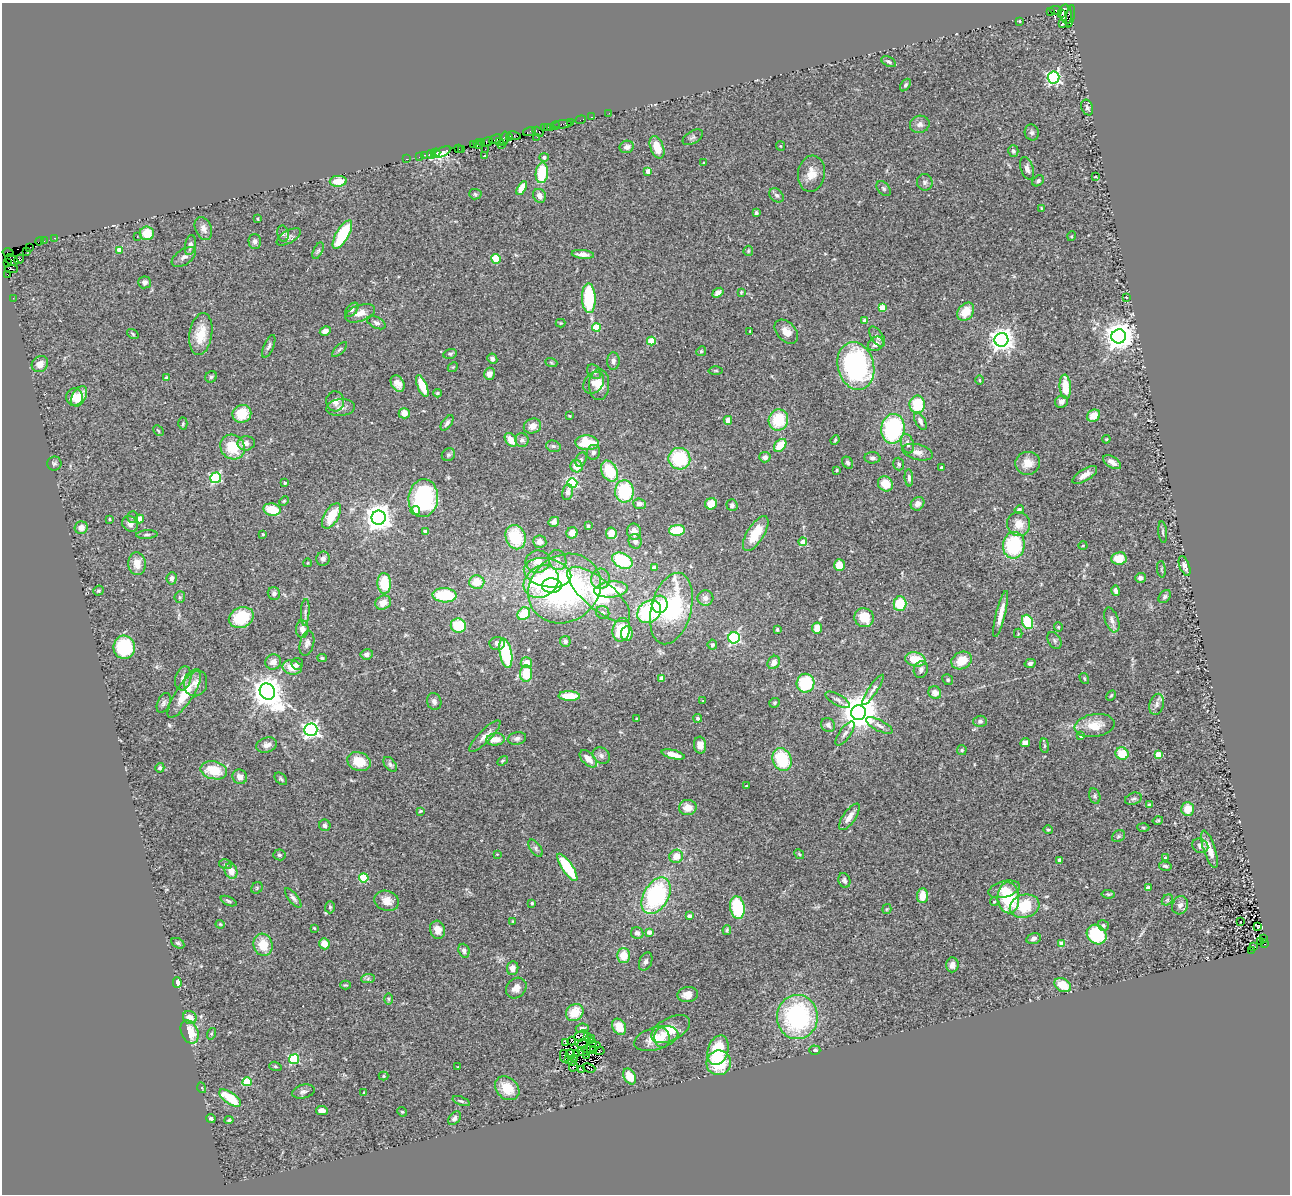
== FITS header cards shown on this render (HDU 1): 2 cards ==
NAXIS1  =                 1288
NAXIS2  =                 1192

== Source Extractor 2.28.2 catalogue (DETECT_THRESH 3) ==
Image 1288 x 1192 px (HDU 1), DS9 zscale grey, 1 PNG px = 1 image px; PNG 1292 x 1196 px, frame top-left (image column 1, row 1192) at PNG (2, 3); each listed source drawn as its Kron ellipse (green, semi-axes under 4 px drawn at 4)
Background 0.819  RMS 0.065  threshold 0.196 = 3 sigma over >= 5 px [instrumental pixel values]
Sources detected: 477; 1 with non-positive FLUX_AUTO (blend fragments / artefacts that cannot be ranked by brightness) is neither listed nor drawn; the other 476 listed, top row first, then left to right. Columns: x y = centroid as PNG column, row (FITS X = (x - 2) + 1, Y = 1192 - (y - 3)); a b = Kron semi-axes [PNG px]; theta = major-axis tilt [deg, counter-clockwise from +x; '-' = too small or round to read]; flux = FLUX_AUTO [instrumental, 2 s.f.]
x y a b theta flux
1056 10 6 3 -8 32
1051 12 4 2 - 27
1062 13 3 3 - 320
1066 14 9 6 -81 580
1070 16 11 4 80 140
1019 21 3 3 - 4
1063 23 3 3 - 16
889 62 8 4 -27 10
1053 77 6 6 - 860
905 85 7 4 53 8.7
1087 107 8 5 -68 11
609 113 2 2 - 7.6
591 117 3 2 - 11
581 120 5 2 - 20
571 122 3 3 - 81
563 124 9 3 5 36
920 124 10 8 16 22
555 126 2 2 - 5.3
551 127 3 2 - 8.9
544 128 2 2 - 29
547 128 3 2 - 20
530 131 6 3 20 61
538 132 6 4 -30 63
1032 132 8 7 - 12
514 135 7 3 -12 70
537 137 3 2 - 7.8
693 137 11 6 30 12
509 138 3 2 - 23
495 139 6 4 26 120
504 139 7 3 78 87
500 141 4 3 - 51
487 142 6 3 27 140
481 143 3 2 - 9.4
473 144 3 2 - 16
478 144 5 3 - 25
502 145 2 2 - 13
780 146 5 4 - 4.5
627 147 7 6 - 17
657 147 12 6 -69 78
459 148 4 2 - 16
462 149 2 2 - 16
485 149 3 2 - 11
1013 151 6 5 - 11
442 152 9 4 25 400
436 153 5 4 - 190
431 154 4 2 - 110
425 155 3 2 - 43
485 156 3 2 - 7.7
419 157 2 2 - 19
544 157 4 4 - 14
407 159 3 2 - 16
704 162 3 2 - 2.7
1027 168 12 6 -71 22
648 171 4 4 - 46
542 173 10 6 83 160
811 174 18 13 81 59
1095 176 3 3 - 10
338 181 8 5 5 47
1038 181 6 4 39 8.8
925 182 8 7 - 13
522 188 8 4 61 61
884 188 8 6 -50 9.8
475 194 6 5 - 7.5
776 195 8 6 -43 13
539 196 7 6 - 25
1041 208 3 2 - 3.3
756 213 4 3 - 8.3
258 219 3 2 - 3.8
203 228 12 8 -66 26
147 233 7 7 - 79
283 234 8 6 -78 10
342 235 16 6 60 230
1072 236 5 3 - 3.8
137 237 3 2 - 6.3
289 237 13 6 30 16
54 238 2 2 - 11
39 241 4 2 - 11
44 241 2 2 - 8.6
255 241 7 6 - 15
190 245 10 5 79 17
30 248 4 2 - 5.1
119 250 4 4 - 62
26 251 2 2 - 3.3
318 251 9 4 64 9.3
748 251 5 5 - 5.2
8 253 5 3 - 31
583 254 11 4 -5 23
184 257 14 7 35 21
19 259 5 4 - 58
496 259 5 4 - 91
12 260 7 5 -28 440
7 263 4 2 - 28
11 269 6 3 0 170
8 275 3 2 - 5.2
145 282 6 6 - 15
741 292 4 3 - 4
718 293 6 4 38 19
1126 297 3 3 - 19
13 298 2 2 - 2.9
589 298 15 6 -88 280
882 308 4 4 - 92
352 310 8 5 47 9.9
966 312 10 7 52 80
360 313 15 8 20 38
865 321 4 4 - 30
376 323 10 5 -26 13
561 323 5 4 - 4.5
596 328 4 4 - 140
325 331 6 4 28 21
750 331 2 2 - 3.6
786 332 14 9 -47 41
133 334 6 3 -37 4.9
201 334 21 11 81 100
1119 336 7 7 - 6600
877 337 11 6 -57 16
1001 340 7 7 - 3100
651 341 4 4 - 120
876 344 8 6 34 26
269 346 12 5 67 13
339 349 10 4 45 8.6
701 351 5 4 - 5.5
450 354 7 5 14 7.3
492 359 5 4 - 12
613 361 9 6 87 15
551 362 6 4 -20 5.3
40 364 9 7 37 37
856 366 24 18 -75 740
453 367 6 4 43 4.5
716 370 7 3 -1 5.5
594 372 8 6 -50 14
489 374 6 5 - 23
166 377 4 3 - 4.3
211 377 6 5 - 8.3
979 380 5 3 - 3.7
594 383 12 9 50 33
398 384 9 6 -58 29
599 385 15 10 88 52
422 386 12 4 -67 96
1065 387 12 5 -85 89
437 393 4 3 - 5.1
79 396 11 7 61 62
74 397 9 8 - 50
335 401 10 9 - 25
1061 402 7 5 29 19
917 404 9 7 88 140
341 407 14 8 6 27
404 413 5 5 - 38
242 414 9 9 - 100
570 416 3 2 - 4.9
1094 416 7 5 32 60
728 420 4 4 - 28
778 420 11 9 69 170
920 421 10 5 -62 14
183 423 6 4 86 6.7
447 423 9 5 54 14
532 426 9 7 22 31
893 429 15 11 81 460
158 431 6 3 -45 5
1106 439 4 3 - 4
511 440 7 5 -53 54
522 440 7 6 - 14
835 440 5 3 - 5.1
246 443 8 7 - 27
587 443 11 7 -4 130
907 444 10 6 -75 18
780 445 7 5 48 89
553 446 7 5 -15 9.8
232 447 13 11 -46 130
593 452 7 6 - 15
918 452 16 8 -14 28
448 455 7 6 - 9.7
765 457 5 5 - 16
872 458 8 5 -4 11
679 459 11 10 - 240
581 460 7 5 64 10
1112 462 10 5 -33 25
848 463 6 5 - 10
1028 463 12 11 - 57
54 464 7 7 - 11
899 464 6 5 - 9.8
577 466 6 6 - 60
941 467 3 3 - 8.4
836 470 3 3 - 4.6
609 471 11 7 -61 160
1085 475 14 6 31 37
216 478 5 5 - 530
909 478 9 4 -86 12
285 483 3 3 - 7.9
572 483 5 5 - 380
885 484 8 7 - 64
624 491 11 9 -87 240
567 492 8 5 79 15
423 498 19 14 84 460
284 501 5 3 - 4.1
639 504 6 5 - 18
711 504 6 5 - 69
918 504 7 6 - 25
732 505 6 5 - 11
272 509 9 6 -11 110
1019 510 4 4 - 17
415 511 5 4 - 28
331 516 14 7 60 110
133 517 6 5 - 7.3
379 518 7 7 - 5500
110 519 3 3 - 5.5
140 519 4 4 - 76
554 522 5 5 - 17
130 524 8 7 - 27
1019 524 12 11 - 58
588 526 3 3 - 5.9
81 528 6 6 - 28
677 530 8 5 4 140
425 531 4 3 - 15
634 532 8 7 - 36
1163 532 11 3 -84 7.3
572 533 6 5 - 37
611 533 6 5 - 70
756 533 20 8 58 120
263 534 3 3 - 4.8
147 535 10 3 3 9.3
516 537 12 10 -70 200
635 541 7 6 - 18
540 542 6 6 - 32
803 542 4 4 - 40
1014 545 13 11 82 320
1083 545 4 3 - 3.7
1119 558 7 6 - 75
323 559 7 6 - 19
558 560 10 8 -73 30
622 561 10 7 -27 260
538 562 12 11 - 54
307 563 4 3 - 3.3
137 564 11 8 -85 50
839 565 6 5 - 57
1185 566 10 5 -69 17
654 567 4 3 - 31
1161 569 8 3 -84 6.1
547 573 24 14 -11 180
172 578 6 5 - 14
1140 578 5 5 - 16
600 579 10 9 - 35
477 582 7 6 - 74
541 582 18 15 36 360
384 583 10 7 -87 130
552 586 10 7 -1 130
564 588 38 33 36 1100
611 589 17 8 6 180
98 591 5 4 - 7
1116 591 5 3 - 17
274 593 6 6 - 14
599 594 39 14 -40 480
444 595 12 7 -4 210
180 597 6 5 - 6.5
1165 597 7 5 52 9.8
705 598 8 7 - 23
383 603 8 6 25 38
660 604 9 8 - 80
900 604 7 6 - 120
671 609 36 20 76 510
305 612 13 3 86 12
603 612 7 6 - 15
649 612 13 10 40 400
524 614 7 5 41 110
1001 614 24 4 76 50
241 618 13 10 23 190
864 618 10 9 - 100
1112 620 13 6 -70 22
1027 622 7 5 -69 160
458 626 7 7 - 150
1058 627 4 4 - 4.4
817 628 5 5 - 49
302 629 9 6 -88 34
621 630 12 8 77 160
777 630 4 3 - 5
627 633 7 6 - 54
1018 633 4 4 - 4.4
734 638 5 5 - 580
1054 640 9 6 -60 11
565 641 5 5 - 11
307 643 13 7 76 18
497 643 8 6 3 21
712 645 5 5 - 11
124 647 11 11 - 240
506 653 15 6 -79 250
367 654 6 5 - 15
322 658 5 3 - 7
915 659 10 7 -12 99
962 660 10 8 26 79
273 662 8 7 - 29
774 662 7 6 - 28
526 663 5 5 - 40
1030 663 5 4 - 12
297 664 6 5 - 10
292 667 10 7 -11 67
921 669 8 7 - 17
526 674 8 6 88 100
183 678 12 7 75 26
662 678 4 4 - 45
1084 678 6 3 -60 5
948 680 5 5 - 7.1
196 683 13 11 79 37
806 683 9 9 - 200
873 690 18 4 56 19
267 692 8 7 - 7700
935 693 6 6 - 31
184 694 27 9 57 110
569 696 10 5 -2 99
1111 696 6 4 61 5.4
838 700 14 5 -29 17
434 701 9 7 -70 16
703 701 3 3 - 4.1
164 703 10 6 66 12
775 703 5 5 - 6.6
1157 704 11 7 73 20
858 713 7 7 - 12000
698 718 4 4 - 8.2
637 719 3 3 - 4.5
980 721 6 5 - 10
828 725 7 6 - 14
879 725 15 5 -27 19
1095 725 20 11 9 82
311 730 6 6 - 1500
845 733 14 5 54 17
485 736 21 6 46 29
1081 736 4 4 - 27
517 738 9 6 12 16
495 739 9 6 6 48
1025 743 5 4 - 24
267 745 11 7 16 27
700 745 8 6 -83 34
1044 746 7 3 -83 6.1
962 750 5 5 - 5.5
673 754 12 4 -13 44
1122 754 6 6 - 91
1159 754 4 4 - 89
601 756 9 7 -34 16
588 759 10 6 -46 49
782 759 12 9 -67 210
359 761 12 9 -19 90
503 761 6 4 34 6.1
390 764 8 5 -50 12
160 768 5 4 - 8
214 770 13 9 -12 120
240 777 7 7 - 31
281 779 7 5 -46 8.9
746 786 3 2 - 2.8
1095 796 8 5 -75 9.1
1133 799 8 5 20 10
1149 805 3 3 - 15
688 808 8 7 - 45
1188 809 7 6 - 63
420 811 4 3 - 4.4
849 817 15 6 55 34
1158 820 5 3 - 4.6
325 825 6 5 - 14
1143 827 6 4 -2 5.8
1048 830 5 4 - 5.6
1119 836 7 5 35 8.3
1200 846 8 6 -31 18
535 848 10 5 -56 12
1209 849 19 6 -72 50
497 854 3 2 - 3
799 854 5 4 - 6.1
279 855 6 5 - 8.5
676 856 7 6 - 52
1165 858 3 3 - 15
1060 860 4 4 - 29
225 864 6 5 - 8.4
1165 866 6 4 -14 9.6
567 867 16 5 -56 220
231 871 8 6 -69 45
364 878 4 4 - 190
844 880 7 6 - 12
257 888 6 5 - 6.7
1148 888 4 3 - 26
1004 889 16 8 15 46
1108 894 6 4 -8 6.2
656 896 20 12 60 560
922 896 7 5 85 69
293 898 11 4 -51 13
1008 898 15 11 -88 230
1167 900 6 4 45 7.5
229 901 9 4 -24 8.2
387 901 12 10 -17 46
994 902 4 4 - 4.8
532 903 3 2 - 4.7
1180 905 9 7 65 20
1025 906 15 11 15 160
330 907 6 5 - 7
737 907 11 7 -81 230
887 909 5 4 - 5.3
689 916 4 3 - 22
513 921 3 2 - 4.5
1241 922 3 2 - 2.7
220 924 4 4 - 4.6
1103 925 6 5 - 8.4
1258 926 3 2 - 3.2
314 928 3 3 - 4.8
438 930 9 7 -75 34
727 930 5 3 - 5.8
649 932 4 3 - 35
637 933 6 5 - 15
1097 935 10 9 - 210
1034 938 7 5 15 14
1263 938 3 2 - 130
1260 942 3 2 - 46
178 943 7 4 -29 8.7
324 944 6 5 - 44
1062 944 4 4 - 65
1264 944 4 3 - 170
263 945 11 9 -74 88
1254 947 3 2 - 15
1251 950 2 2 - 16
464 951 7 5 -70 14
623 955 7 6 - 68
646 961 10 6 68 14
952 965 7 6 - 22
513 968 7 5 81 22
368 979 7 4 2 9.6
177 983 5 4 - 25
345 985 5 4 - 5.6
1063 985 9 6 -30 80
516 988 11 9 45 35
688 995 10 7 10 40
388 999 6 4 -89 6.1
575 1012 9 8 - 90
190 1017 7 6 - 42
797 1017 22 20 86 640
619 1027 8 6 -59 59
582 1028 6 4 6 12
671 1029 21 11 27 80
190 1032 12 8 -65 97
211 1034 6 4 72 5.6
581 1035 7 4 24 14
587 1037 3 3 - 2.7
656 1038 23 11 16 91
662 1038 10 7 -87 31
592 1039 2 2 - 0.58
571 1041 4 3 - 3.5
592 1042 5 2 - 5.8
566 1043 4 2 - 4.6
582 1045 6 2 9 6.8
591 1047 10 2 19 4.1
718 1050 15 10 71 180
815 1050 5 4 - 9.6
594 1051 3 2 - 3.9
600 1051 5 3 - 7.3
583 1052 5 2 - 3.1
570 1053 4 3 - 3.6
576 1053 4 2 - 7.3
564 1056 6 2 -78 4.3
587 1056 2 2 - 3.2
574 1058 3 2 - 4.4
294 1059 5 5 - 380
568 1059 4 2 - 3.1
572 1062 2 2 - 2.7
719 1063 12 12 - 180
275 1066 6 4 -18 6.5
458 1067 3 3 - 3.4
573 1067 5 2 - 6.3
589 1068 6 2 -20 5.9
582 1069 3 2 - 3.4
384 1076 5 4 - 5.3
629 1076 8 5 -61 70
247 1082 4 4 - 200
202 1088 5 3 - 4.1
507 1088 13 10 -43 85
303 1092 11 6 14 17
364 1093 3 3 - 4.9
230 1098 13 5 -34 140
461 1101 9 4 -20 7.3
322 1111 6 4 -8 27
402 1112 5 4 - 5.8
211 1118 5 4 - 8.3
454 1118 8 5 52 15
229 1120 4 4 - 6.5
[1 non-positive-flux detection neither listed nor drawn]